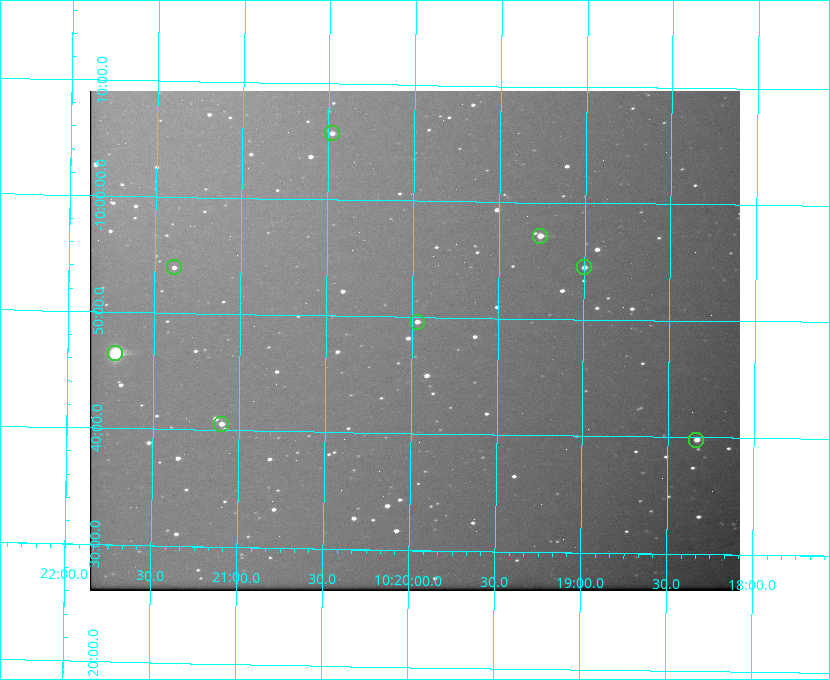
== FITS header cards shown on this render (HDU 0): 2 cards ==
NAXIS1  =                  650 / Width of table row in bytes
NAXIS2  =                  500 / Number of rows in table

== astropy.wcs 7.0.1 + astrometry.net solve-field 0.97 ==
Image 650 x 500 px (HDU 0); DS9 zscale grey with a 90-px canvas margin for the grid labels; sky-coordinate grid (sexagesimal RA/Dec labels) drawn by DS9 from the SOLVED WCS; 8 Tycho-2 reference stars matched to detected sources circled (green)
Header WCS: none
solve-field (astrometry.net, Tycho-2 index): SOLVED blind (the file carries no WCS)
Solved WCS: RA---TAN-SIP/DEC--TAN-SIP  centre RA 10:19:59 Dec -09:48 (155.00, -9.80 deg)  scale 5.16 arcsec/px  FOV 55.9' x 43.0'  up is +179 deg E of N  parity flipped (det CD > 0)
(file carries no celestial WCS; the grid is the blind solution)
Tycho-2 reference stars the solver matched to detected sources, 8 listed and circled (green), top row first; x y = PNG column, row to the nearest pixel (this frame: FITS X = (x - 90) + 1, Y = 500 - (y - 91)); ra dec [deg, ICRS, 3 dp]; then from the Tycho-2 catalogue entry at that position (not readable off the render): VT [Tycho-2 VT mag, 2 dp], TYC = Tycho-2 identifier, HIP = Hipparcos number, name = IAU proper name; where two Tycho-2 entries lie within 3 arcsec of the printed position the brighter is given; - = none
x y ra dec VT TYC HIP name
332 133 155.120 -10.095 10.96 5493-78-1 - -
540 236 154.815 -9.952 9.91 5490-258-1 50532 -
174 267 155.347 -9.899 11.51 5490-199-1 - -
584 267 154.750 -9.908 10.76 5490-212-1 - -
417 322 154.992 -9.826 10.90 5490-153-1 - -
115 353 155.431 -9.774 8.41 5490-124-1 50747 -
221 424 155.275 -9.676 10.79 5490-27-1 - -
696 440 154.583 -9.663 10.90 5490-13-1 - -